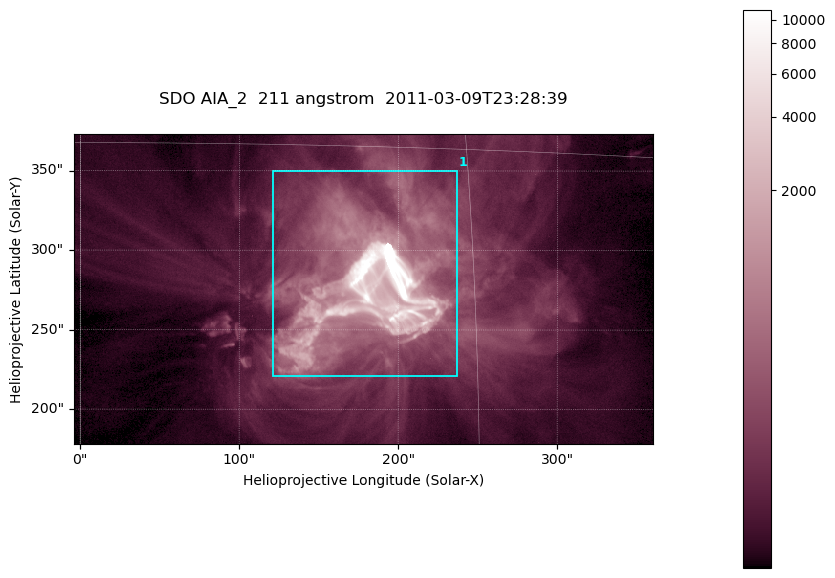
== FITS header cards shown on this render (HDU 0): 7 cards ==
TELESCOP= 'SDO     '           /
INSTRUME= 'AIA_2   '           /
WAVELNTH=                  211 /
WAVEUNIT= 'angstrom'           /
DATE-OBS= '2011-03-09T23:28:39.94' /
CTYPE1  = 'HPLN-TAN'           /
CTYPE2  = 'HPLT-TAN'           /

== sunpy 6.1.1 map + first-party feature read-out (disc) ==
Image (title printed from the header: SDO AIA_2  211 angstrom  2011-03-09T23:28:39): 606 x 324 px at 0.601 arcsec/px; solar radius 967 arcsec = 1609 px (partial field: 2.4% of the solar disc is inside the frame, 100% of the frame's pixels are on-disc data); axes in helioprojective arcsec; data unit not stated in the header (colour bar unlabelled)
Pointing: header CRPIX1/2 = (2040.79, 2040.71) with CRVAL1/2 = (0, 0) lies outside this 606 x 324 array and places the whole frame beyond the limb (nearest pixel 1.39 R_sun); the SolarSoft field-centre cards XCEN/YCEN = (177.9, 275.7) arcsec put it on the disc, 1861 arcsec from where CRPIX/CRVAL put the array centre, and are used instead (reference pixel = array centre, CRVAL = XCEN/YCEN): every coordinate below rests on XCEN/YCEN
Orientation: roll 0.0565 deg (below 1 deg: not rotated)
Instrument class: DISC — disc imager (sunpy class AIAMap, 211 A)
Bright regions (active regions / flare kernels): reference = the on-disc median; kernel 5 px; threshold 5 sigma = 352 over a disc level ~83.1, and >= 1.15x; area >= 196 px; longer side >= 4 px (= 2.4 arcsec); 1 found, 1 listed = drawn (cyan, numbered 1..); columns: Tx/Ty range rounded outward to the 2 arcsec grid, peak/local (2 s.f.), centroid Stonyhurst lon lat
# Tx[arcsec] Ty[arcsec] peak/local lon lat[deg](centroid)
1 120..238 220..350 196 +11 +10